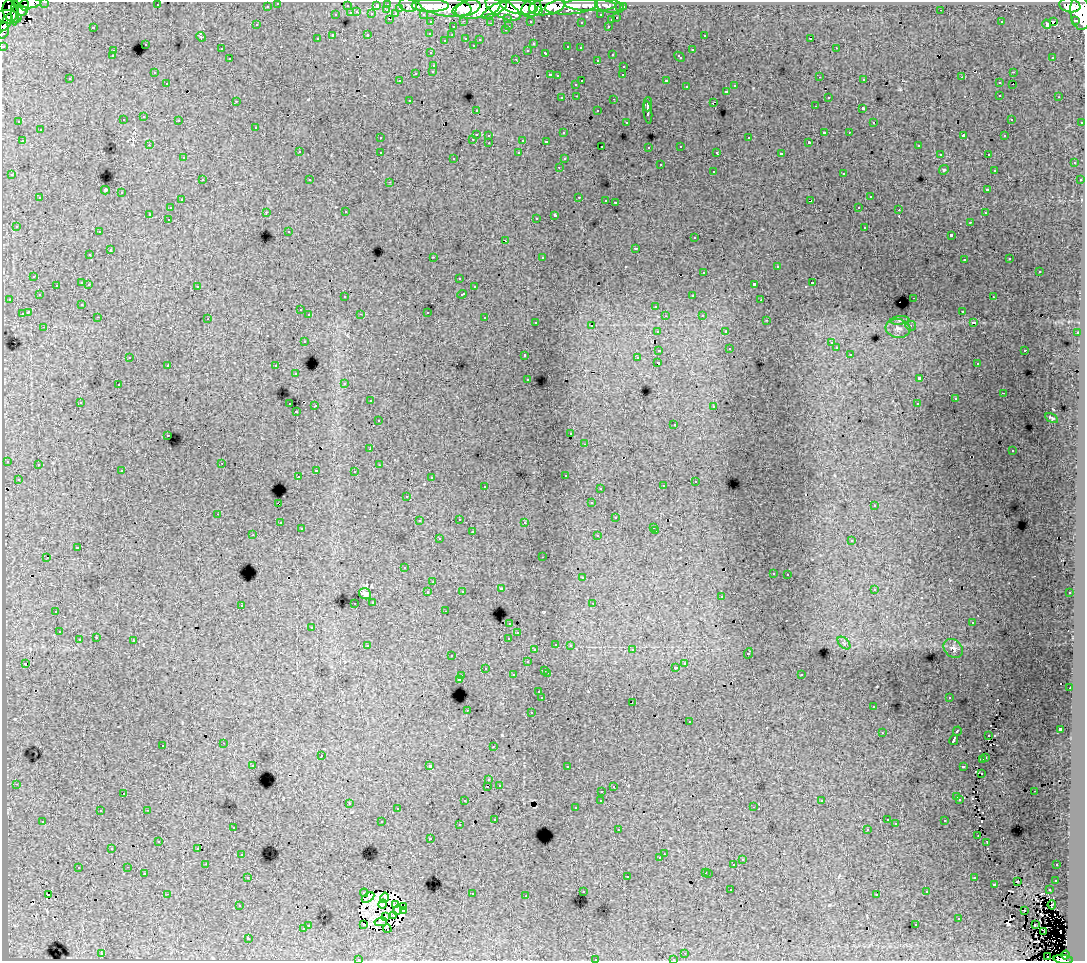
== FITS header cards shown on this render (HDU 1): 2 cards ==
NAXIS1  =                 1083
NAXIS2  =                  959

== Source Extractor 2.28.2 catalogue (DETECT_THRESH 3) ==
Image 1083 x 959 px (HDU 1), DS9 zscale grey, 1 PNG px = 1 image px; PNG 1087 x 963 px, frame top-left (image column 1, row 959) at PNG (2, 2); each listed source drawn as its Kron ellipse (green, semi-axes under 4 px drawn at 4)
Background 128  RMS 1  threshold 3.04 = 3 sigma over >= 5 px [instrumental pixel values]
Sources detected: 582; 17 with non-positive FLUX_AUTO (blend fragments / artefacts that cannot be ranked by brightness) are neither listed nor drawn; of the other 565, the 500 brightest by FLUX_AUTO listed and drawn (65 fainter detections omitted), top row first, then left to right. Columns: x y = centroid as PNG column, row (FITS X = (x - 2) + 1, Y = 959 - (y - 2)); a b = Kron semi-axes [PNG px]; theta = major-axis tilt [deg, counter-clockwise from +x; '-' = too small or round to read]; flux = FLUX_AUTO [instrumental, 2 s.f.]
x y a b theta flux
45 2 3 2 - 3700
30 3 10 5 5 45000
278 3 3 3 - 2700
388 4 3 3 - 5900
25 5 5 4 - 33000
157 5 3 2 - 110
408 5 9 6 -19 20000
590 5 26 6 -1 70000
1070 5 10 7 -10 130000
267 6 3 3 - 1500
347 6 3 3 - 1000
376 6 3 2 - 1100
430 6 18 6 0 240000
445 6 27 10 -9 380000
547 6 18 8 7 300000
571 6 26 8 5 220000
610 6 15 6 -12 32000
519 7 18 7 -9 360000
620 7 3 3 - 1600
623 7 3 3 - 2600
400 8 3 3 - 920
467 8 14 7 16 290000
478 8 23 10 11 540000
532 8 10 8 24 200000
503 9 19 8 -27 510000
20 10 7 5 -17 61000
387 10 3 2 - 310
494 10 14 5 30 160000
941 10 3 2 - 92
10 11 10 7 -78 72000
538 11 4 3 - 76000
357 12 3 3 - 440
1080 12 17 10 -84 350000
15 13 12 4 88 69000
351 13 3 3 - 910
372 14 3 3 - 1300
396 14 4 3 - 1100
423 14 3 3 - 2400
336 15 3 3 - 580
601 15 3 3 - 1900
8 17 14 6 -5 92000
508 18 3 3 - 1300
617 18 3 3 - 670
390 19 3 2 - 470
611 20 3 3 - 380
1076 20 3 2 - 6800
464 21 3 2 - 490
530 21 3 3 - 1300
431 22 3 3 - 2400
581 22 3 3 - 190
1001 22 3 3 - 98
1054 22 4 3 - 2800
6 23 10 4 56 150000
490 23 3 2 - 93
1047 24 5 3 - 800
257 25 3 3 - 180
509 26 3 2 - 340
608 26 3 2 - 460
93 27 3 3 - 790
453 27 3 3 - 490
3 30 8 5 76 30000
505 30 3 2 - 260
430 33 3 3 - 270
368 35 3 3 - 590
452 35 3 2 - 100
704 35 3 3 - 260
333 36 4 3 - 1700
201 37 5 4 - 91
466 38 3 3 - 550
811 38 3 3 - 20000
317 39 3 3 - 190
480 39 3 3 - 150
445 40 3 3 - 130
145 44 3 3 - 560
533 44 3 3 - 200
473 45 3 3 - 200
3 46 3 3 - 6100
568 47 3 3 - 510
580 48 3 2 - 180
836 48 3 2 - 220
221 49 3 3 - 300
528 50 3 3 - 310
692 50 3 3 - 530
113 51 3 2 - 310
431 53 3 3 - 270
546 53 3 3 - 500
612 54 3 3 - 400
112 56 3 3 - 230
680 57 6 3 -44 460
1053 57 3 3 - 230
230 59 3 3 - 340
516 59 3 2 - 750
597 60 3 2 - 180
434 65 3 3 - 450
624 66 3 3 - 320
433 71 3 3 - 310
154 72 3 3 - 210
1013 72 3 2 - 300
416 73 3 3 - 590
550 75 3 2 - 520
623 75 3 2 - 94
557 76 3 3 - 210
820 77 2 2 - 190
962 77 3 2 - 77
70 79 3 3 - 350
864 80 3 3 - 240
399 81 3 3 - 160
582 81 3 2 - 670
666 81 3 3 - 1300
167 83 3 3 - 330
999 83 3 3 - 390
576 84 3 3 - 390
1013 84 2 2 - 84
735 86 3 3 - 360
686 87 3 3 - 350
727 91 3 3 - 470
1000 95 3 2 - 370
577 96 3 2 - 390
828 97 3 3 - 240
1059 97 3 2 - 180
562 98 3 3 - 260
614 99 3 2 - 560
409 100 3 3 - 370
236 101 3 3 - 83
713 103 4 2 - 530
648 104 7 2 86 2800
815 106 3 2 - 200
863 108 3 3 - 1100
476 110 3 3 - 200
598 111 3 3 - 420
648 112 11 4 -83 3000
144 117 3 3 - 280
1011 119 3 2 - 140
123 120 3 3 - 280
179 120 3 2 - 330
19 122 3 3 - 160
626 122 3 3 - 180
874 122 3 3 - 90
1082 122 3 3 - 880
256 127 3 3 - 360
40 130 3 3 - 480
824 132 3 3 - 950
849 132 3 2 - 200
563 133 3 3 - 200
476 134 3 3 - 1100
489 135 3 3 - 330
963 136 4 3 - 780
1005 136 3 3 - 200
380 138 3 3 - 240
749 138 3 3 - 500
473 139 3 2 - 460
523 140 3 3 - 770
22 141 3 2 - 410
546 141 3 3 - 270
809 142 3 2 - 83
489 143 3 2 - 390
149 145 3 2 - 210
918 145 3 3 - 320
602 146 3 3 - 200
681 146 3 3 - 310
649 147 3 3 - 220
299 152 3 3 - 330
380 152 3 3 - 360
717 152 3 3 - 190
519 153 3 3 - 370
781 154 4 3 - 2600
940 154 3 3 - 210
988 154 3 2 - 330
183 158 3 3 - 260
454 158 3 3 - 200
564 159 3 3 - 230
1074 163 3 3 - 390
660 165 3 3 - 610
559 167 3 2 - 190
944 170 5 4 - 84
994 170 3 3 - 210
713 171 3 3 - 500
844 173 3 3 - 560
12 175 3 3 - 360
202 180 3 2 - 370
310 180 3 3 - 280
1080 180 3 3 - 300
390 182 3 2 - 490
105 190 4 4 - 3800
988 190 3 3 - 470
122 193 3 3 - 550
579 197 3 2 - 500
870 197 3 3 - 620
40 198 3 3 - 620
181 200 3 2 - 300
606 200 3 2 - 260
810 201 4 3 - 960
615 202 3 2 - 250
859 207 3 2 - 330
170 208 3 3 - 330
899 210 3 2 - 160
266 212 3 2 - 360
346 212 3 2 - 210
985 213 3 2 - 180
150 214 3 3 - 1700
555 215 4 3 - 2300
536 218 3 2 - 140
168 219 3 2 - 210
970 222 3 2 - 270
16 226 3 3 - 340
865 227 3 3 - 530
289 231 3 3 - 160
99 232 3 2 - 290
951 235 3 3 - 1400
695 238 3 3 - 370
506 241 3 2 - 180
636 248 3 3 - 780
110 250 3 3 - 850
90 255 3 3 - 340
433 257 3 2 - 1000
542 257 3 3 - 420
1010 259 3 3 - 260
964 260 3 2 - 220
777 267 3 3 - 680
704 272 3 3 - 530
1039 272 3 3 - 560
34 276 3 3 - 390
459 278 3 3 - 140
82 283 3 3 - 950
812 283 3 3 - 710
89 284 3 2 - 230
754 284 4 3 - 2500
56 285 3 2 - 260
197 286 3 3 - 450
474 287 3 3 - 340
462 294 5 3 - 730
39 295 3 3 - 300
693 295 3 2 - 370
345 297 3 3 - 280
993 297 3 2 - 310
914 298 3 2 - 420
9 299 3 2 - 250
761 300 3 2 - 85
82 304 3 3 - 200
656 306 3 3 - 520
300 310 3 2 - 210
962 311 3 2 - 230
28 312 4 3 - 1700
427 312 3 3 - 790
22 314 3 3 - 1100
361 314 3 2 - 99
309 315 3 3 - 400
702 315 3 3 - 390
665 316 3 2 - 130
98 317 3 2 - 280
485 318 3 3 - 660
208 319 2 2 - 100
767 320 3 2 - 110
900 320 9 4 5 120
536 322 3 3 - 250
974 323 3 3 - 170
592 326 3 2 - 160
911 326 5 5 - 110
44 327 3 2 - 330
898 328 12 9 -7 500
658 331 3 3 - 390
725 331 4 4 - 80
1077 333 3 3 - 280
304 341 3 3 - 500
831 343 3 3 - 170
836 348 3 3 - 250
729 349 3 3 - 91
659 350 4 3 - 1500
1025 350 3 3 - 670
850 354 3 3 - 190
525 355 3 3 - 500
130 357 3 2 - 94
637 358 3 3 - 120
658 363 4 3 - 2600
977 364 3 2 - 150
168 365 3 3 - 570
276 366 3 3 - 530
296 374 3 2 - 300
919 378 4 3 - 3200
528 379 3 3 - 380
345 383 3 3 - 270
118 385 3 3 - 340
1003 393 3 2 - 110
955 399 3 3 - 140
370 401 3 2 - 400
80 402 3 3 - 300
290 404 3 2 - 600
917 404 3 3 - 180
315 406 3 2 - 710
714 406 3 3 - 310
296 412 3 3 - 190
1052 418 7 3 -29 110
378 421 3 3 - 310
674 424 3 2 - 92
571 434 3 3 - 180
168 435 3 2 - 430
585 444 3 2 - 210
370 449 3 2 - 180
1013 451 3 2 - 140
7 461 3 3 - 230
222 463 2 2 - 300
38 465 3 3 - 200
379 465 3 2 - 90
316 470 3 2 - 560
122 471 3 3 - 300
354 471 3 2 - 230
565 475 3 3 - 280
298 477 2 2 - 150
431 478 3 3 - 160
18 479 3 3 - 210
695 481 3 2 - 250
485 486 3 2 - 430
663 486 3 3 - 400
600 488 3 3 - 220
407 496 3 3 - 280
278 503 4 2 - 980
591 503 3 3 - 280
874 506 3 3 - 230
218 514 3 2 - 450
616 518 3 3 - 380
459 519 3 2 - 430
419 521 3 3 - 180
525 522 3 2 - 220
280 523 3 3 - 410
654 527 3 3 - 230
301 529 3 3 - 210
656 531 3 2 - 270
472 532 3 3 - 680
253 535 3 2 - 250
598 536 3 3 - 370
439 539 3 3 - 350
852 540 3 3 - 440
77 548 3 3 - 1100
47 557 3 2 - 240
543 557 3 2 - 200
404 568 3 3 - 210
773 573 3 3 - 270
788 574 3 2 - 300
582 578 3 3 - 430
433 582 3 2 - 150
501 589 3 3 - 370
874 589 3 3 - 290
462 591 3 3 - 230
428 592 3 3 - 690
1070 593 3 3 - 260
365 594 6 5 - 280
721 597 3 3 - 460
373 602 3 3 - 260
355 603 3 2 - 290
593 603 3 2 - 84
241 605 3 3 - 360
56 611 3 2 - 400
445 611 3 2 - 260
510 623 3 3 - 350
972 623 3 3 - 300
312 627 3 3 - 520
59 632 3 2 - 240
518 633 3 3 - 360
96 638 3 3 - 410
509 638 4 3 - 830
79 640 3 3 - 770
134 641 3 3 - 880
844 643 7 4 -45 160
556 644 3 3 - 310
570 645 3 3 - 450
368 646 4 3 - 510
953 648 11 8 -44 320
535 650 3 3 - 340
632 650 3 2 - 370
748 653 5 3 - 1100
451 656 3 2 - 170
527 662 3 3 - 420
685 663 3 3 - 320
25 664 3 2 - 97
485 668 3 3 - 350
676 668 3 3 - 230
545 670 3 3 - 410
547 673 3 2 - 620
801 674 3 3 - 370
513 675 3 3 - 470
462 676 3 3 - 460
459 679 3 3 - 880
1070 688 2 2 - 350
539 692 3 3 - 300
542 698 3 3 - 2400
949 698 3 2 - 220
632 702 3 2 - 210
873 707 3 2 - 190
467 710 2 2 - 420
531 712 3 2 - 510
689 722 3 3 - 570
1060 729 4 3 - 3200
957 731 5 3 - 1300
882 733 3 2 - 120
988 735 3 2 - 77
954 740 5 3 - 3600
224 743 3 2 - 420
163 745 3 3 - 480
493 746 3 2 - 120
321 756 3 3 - 670
986 758 3 2 - 120
983 760 4 2 - 120
253 765 3 2 - 200
430 766 3 3 - 4400
963 766 4 3 - 830
567 767 3 2 - 270
981 773 3 2 - 86
489 780 3 3 - 220
16 784 3 2 - 290
499 785 3 3 - 230
488 786 3 2 - 440
613 787 3 3 - 220
602 791 3 2 - 330
1034 791 3 2 - 210
123 793 3 2 - 170
957 797 3 3 - 550
960 799 3 3 - 230
601 800 3 3 - 440
465 801 3 3 - 390
822 801 3 3 - 170
349 803 3 2 - 470
753 807 3 2 - 250
575 808 3 3 - 200
397 809 3 3 - 230
147 810 3 2 - 610
100 811 3 3 - 270
495 819 3 3 - 260
887 820 3 3 - 230
43 821 3 3 - 260
945 821 3 3 - 430
382 822 3 3 - 970
896 824 3 3 - 100
459 825 3 2 - 120
233 827 3 3 - 320
867 829 3 2 - 130
618 830 3 2 - 230
978 836 3 2 - 110
431 839 3 3 - 200
159 842 3 2 - 87
987 842 4 2 - 86
198 848 3 2 - 100
112 849 3 2 - 120
242 854 3 2 - 330
664 854 2 2 - 330
660 858 3 3 - 230
742 860 3 3 - 460
206 864 2 2 - 290
734 865 3 3 - 1200
1057 865 3 2 - 190
128 867 3 2 - 350
78 868 3 3 - 570
706 872 3 3 - 590
709 873 3 3 - 690
144 874 3 3 - 550
627 876 3 3 - 630
248 877 3 2 - 270
974 878 3 3 - 410
1056 880 3 3 - 290
1017 881 3 2 - 91
994 884 3 3 - 880
731 890 3 2 - 230
1049 890 3 2 - 260
583 891 3 3 - 320
927 892 3 3 - 360
364 893 4 2 - 94
167 894 3 2 - 1100
472 894 3 2 - 440
877 894 3 3 - 250
48 895 3 2 - 240
526 896 3 2 - 160
368 898 7 3 32 120
384 898 5 3 - 200
383 904 4 3 - 96
395 904 4 3 - 110
1052 905 5 3 - 88
239 906 3 3 - 140
404 906 3 3 - 95
397 910 5 4 - 240
403 911 4 2 - 90
1024 911 3 2 - 79
394 915 3 2 - 91
386 917 3 3 - 110
959 919 3 3 - 760
381 922 6 2 12 190
308 925 3 3 - 420
364 925 4 3 - 120
916 925 3 3 - 290
1035 925 3 2 - 78
303 929 3 3 - 510
387 929 4 2 - 95
1044 932 2 2 - 200
248 938 3 3 - 2000
685 953 2 2 - 290
102 954 3 2 - 370
1065 955 4 4 - 51000
1048 956 2 2 - 300
358 959 3 2 - 100
595 959 3 2 - 470
673 959 3 2 - 250
1063 959 10 4 -5 77000
At the frame edge (FLAGS 8, measured only in part): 11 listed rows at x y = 45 2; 30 3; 278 3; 1080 12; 6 23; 3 30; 3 46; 358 959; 595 959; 673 959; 1063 959
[65 fainter detections neither listed nor drawn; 17 non-positive-flux detections neither listed nor drawn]